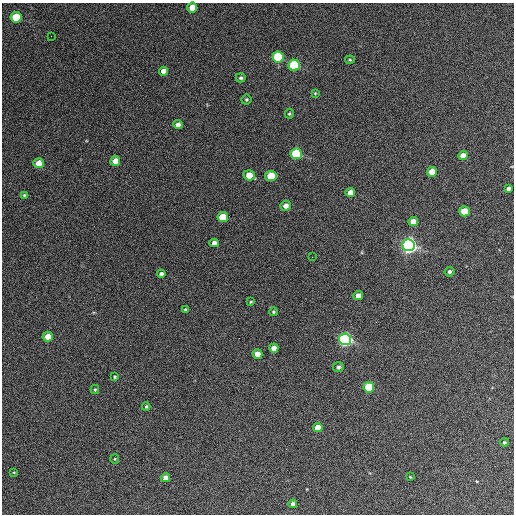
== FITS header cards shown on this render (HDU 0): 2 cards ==
NAXIS1  =                  512 / Axis length
NAXIS2  =                  512 / Axis length

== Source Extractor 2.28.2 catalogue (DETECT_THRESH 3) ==
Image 512 x 512 px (HDU 0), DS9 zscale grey, 1 PNG px = 1 image px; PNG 516 x 516 px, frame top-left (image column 1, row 512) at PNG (2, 3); each listed source drawn as its Kron ellipse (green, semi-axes under 4 px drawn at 4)
Background 484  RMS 23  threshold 68.3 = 3 sigma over >= 5 px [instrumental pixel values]
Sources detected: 51; all 51 listed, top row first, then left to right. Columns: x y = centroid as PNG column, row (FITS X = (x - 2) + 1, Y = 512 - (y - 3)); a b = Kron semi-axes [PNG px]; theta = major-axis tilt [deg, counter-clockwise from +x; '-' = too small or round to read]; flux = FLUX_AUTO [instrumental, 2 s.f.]
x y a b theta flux
192 7 5 5 - 20000
16 17 5 5 - 55000
51 36 2 2 - 910
278 57 5 5 - 98000
350 60 5 3 - 1700
294 65 5 5 - 130000
163 71 4 4 - 10000
241 78 5 4 - 3000
315 93 4 4 - 1500
246 99 5 5 - 2300
289 114 5 4 - 1900
178 124 4 4 - 7000
296 154 5 5 - 110000
463 156 5 4 - 13000
115 161 5 5 - 13000
39 163 5 5 - 16000
432 172 5 5 - 25000
249 175 6 5 - 22000
271 176 6 5 - 40000
508 189 4 4 - 4100
350 192 4 4 - 12000
24 195 4 4 - 1600
286 206 5 5 - 9400
464 211 5 5 - 31000
223 217 5 5 - 42000
413 221 5 4 - 16000
214 243 4 4 - 7800
408 245 6 6 - 830000
312 257 2 2 - 790
449 272 5 5 - 3200
161 274 4 4 - 5300
358 296 5 4 - 11000
251 302 4 3 - 1600
185 310 4 3 - 2200
273 312 4 4 - 2000
48 336 5 5 - 15000
345 339 6 6 - 470000
274 348 4 4 - 11000
257 354 5 5 - 15000
338 367 5 5 - 3900
115 377 3 3 - 1700
369 387 5 5 - 67000
95 390 4 4 - 1900
146 407 4 3 - 2000
318 428 5 4 - 16000
504 442 4 3 - 1900
115 459 5 4 - 1600
14 472 3 2 - 1100
410 477 4 2 - 1100
166 478 4 4 - 9400
293 504 4 4 - 5200